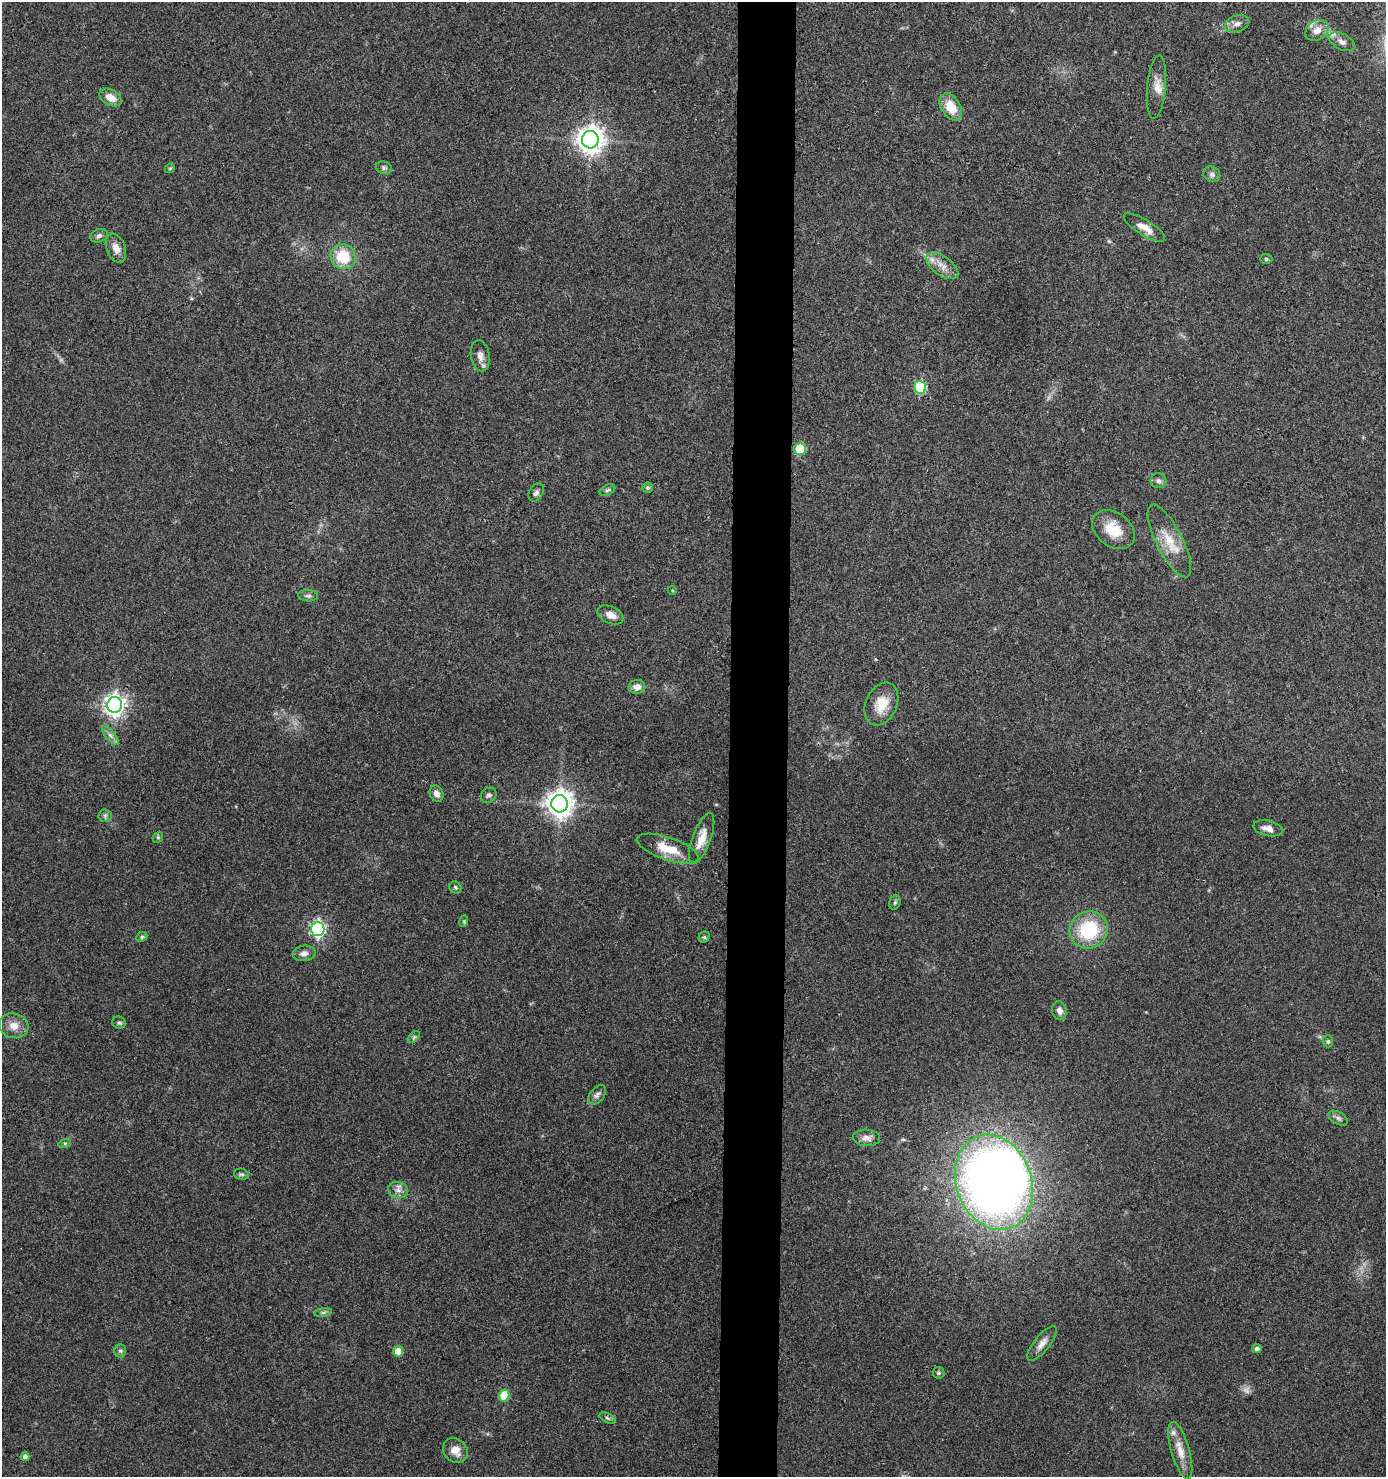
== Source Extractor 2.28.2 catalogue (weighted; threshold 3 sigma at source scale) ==
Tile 5 of 3 x 3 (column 2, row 2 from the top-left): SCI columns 1487-2870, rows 1477-2951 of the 4448 x 4427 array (HDU 1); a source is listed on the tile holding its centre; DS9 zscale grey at full resolution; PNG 1388 x 1479 px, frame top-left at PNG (2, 2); each listed source drawn as its Kron ellipse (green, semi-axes under 4 px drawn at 4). Shown black and unused: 4% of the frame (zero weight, under 3 of 4 exposures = <1% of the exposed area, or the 3 px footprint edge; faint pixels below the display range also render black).
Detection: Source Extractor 2.28.2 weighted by HDU 2 'WHT'; one run over the whole footprint, this tile lists its part. Background 0.078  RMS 0.0058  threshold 0.0262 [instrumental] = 3 sigma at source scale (4.5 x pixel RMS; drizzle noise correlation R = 1.50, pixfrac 1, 0.05/0.05 arcsec/px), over >= 5 px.
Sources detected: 76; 1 too faint to see at this stretch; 1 inside a brighter object's white glare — neither listed nor drawn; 3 inside a brighter listed object's ellipse — not listed separately; the other 71 listed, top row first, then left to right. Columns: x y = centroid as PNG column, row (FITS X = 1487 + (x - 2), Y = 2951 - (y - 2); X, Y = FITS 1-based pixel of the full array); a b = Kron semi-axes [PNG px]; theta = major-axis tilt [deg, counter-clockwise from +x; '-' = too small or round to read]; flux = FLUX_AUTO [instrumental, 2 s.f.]
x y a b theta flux
1237 24 12 8 16 3.4
1317 30 12 9 35 5.8
1342 42 14 8 -26 3.3
1157 87 32 9 85 6.9
111 97 12 7 -29 6.7
951 107 15 9 -58 12
590 140 8 8 - 670
170 168 5 4 - 0.7
384 168 8 6 -21 1.5
1212 174 9 7 -30 2
1144 228 24 7 -32 6.3
99 236 9 6 20 1.8
116 248 15 9 -70 4.8
343 256 13 12 - 19
1266 259 6 5 - 0.9
942 266 18 9 -36 6.3
480 356 15 9 -82 3.9
920 387 6 6 - 45
800 449 6 6 - 22
1158 481 8 7 - 1.8
648 488 5 5 - 1.4
608 490 8 5 26 1.3
536 493 10 7 59 1.9
1113 530 23 17 -36 14
1169 541 40 13 -63 14
672 590 4 3 - 0.53
308 596 10 5 -4 1.6
610 615 14 8 -25 4.9
637 687 8 7 - 4.1
881 704 22 15 65 12
115 705 8 7 - 350
110 735 11 4 -49 2.3
436 793 8 6 -62 3.1
489 795 8 7 - 1.8
559 804 8 8 - 640
105 816 6 6 - 1.2
1268 828 15 7 -12 4.8
158 837 6 4 48 0.78
702 838 27 9 70 8.1
668 849 32 11 -19 13
455 887 6 5 - 0.99
895 903 7 5 69 1.1
464 921 6 3 73 0.68
318 929 7 6 - 140
1089 930 19 18 - 34
142 937 6 4 24 1.1
704 937 6 5 - 0.95
304 953 11 7 7 3
1059 1010 9 7 -78 3.2
119 1023 7 6 - 1.2
14 1026 15 12 -17 6.4
414 1037 7 4 45 1
1328 1041 6 5 - 0.97
597 1095 11 7 50 2.3
1338 1118 10 6 -29 1.8
866 1138 14 8 -3 3.6
65 1143 6 4 17 0.94
241 1174 7 5 -13 1.2
994 1182 49 37 -70 500
398 1190 10 8 -16 3.1
323 1312 9 4 8 1.3
1042 1343 21 8 51 4.8
1257 1349 5 4 - 1.9
120 1351 6 5 - 1.3
398 1351 5 5 - 12
938 1373 6 6 - 1.1
504 1395 6 5 - 20
607 1418 9 4 -27 1.3
455 1450 13 11 -46 6.3
1180 1450 30 9 -74 8.8
25 1457 4 4 - 3.6
Overlapping masked pixels (flux is a lower limit): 1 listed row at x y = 702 838